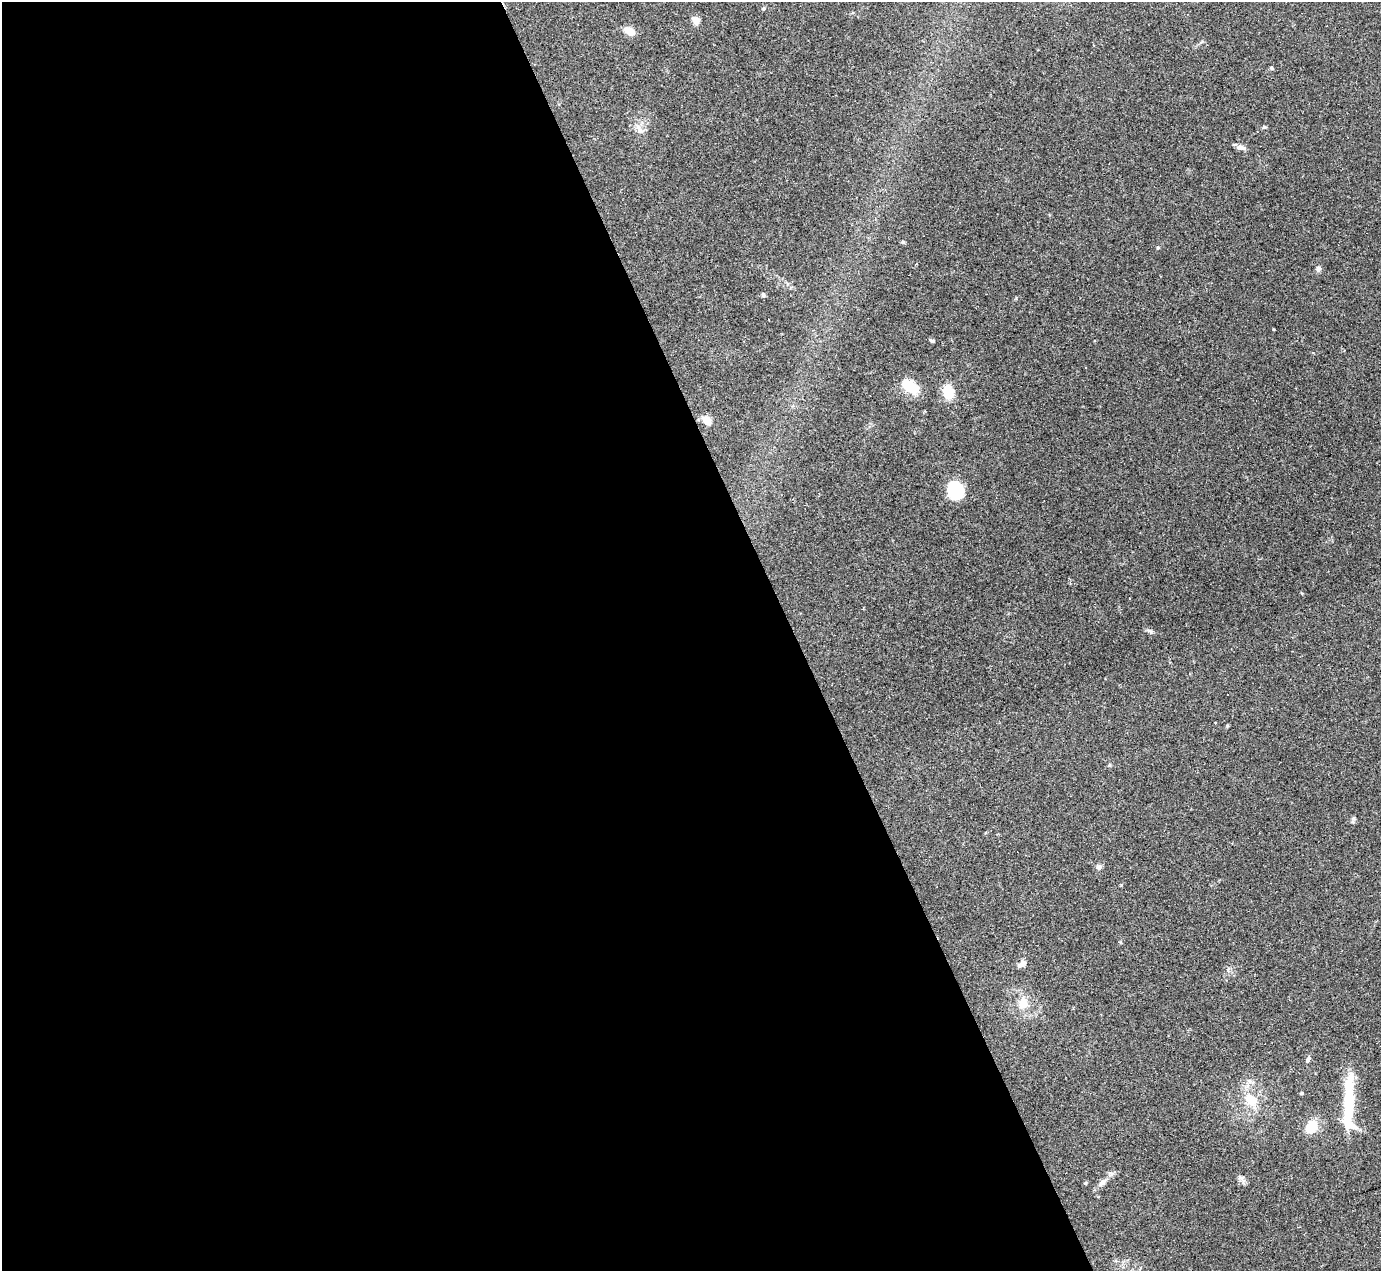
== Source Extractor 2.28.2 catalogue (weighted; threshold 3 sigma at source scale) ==
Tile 9 of 4 x 4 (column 1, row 3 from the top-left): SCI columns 1-1379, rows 1547-2815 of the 5517 x 5501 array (HDU 1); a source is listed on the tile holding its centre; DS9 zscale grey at full resolution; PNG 1383 x 1273 px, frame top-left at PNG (2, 2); no overlay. Shown black and unused: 58% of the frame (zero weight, under 2 of 3 exposures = <1% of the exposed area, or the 3 px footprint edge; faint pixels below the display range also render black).
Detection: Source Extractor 2.28.2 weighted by HDU 2 'WHT'; one run over the whole footprint, this tile lists its part. Background 0.109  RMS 0.0077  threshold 0.0347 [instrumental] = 3 sigma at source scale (4.5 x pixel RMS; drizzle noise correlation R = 1.50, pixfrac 1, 0.05/0.05 arcsec/px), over >= 5 px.
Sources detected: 35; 1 inside a brighter object's white glare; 4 cosmic-ray / hot-pixel residue — not listed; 2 inside a brighter listed object's ellipse — not listed separately; the other 28 listed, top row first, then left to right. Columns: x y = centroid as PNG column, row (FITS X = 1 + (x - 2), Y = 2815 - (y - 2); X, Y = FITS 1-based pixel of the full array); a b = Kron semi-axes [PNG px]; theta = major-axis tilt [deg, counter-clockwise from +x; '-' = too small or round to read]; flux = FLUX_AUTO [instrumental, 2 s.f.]
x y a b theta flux
763 9 6 4 17 1.1
696 22 13 7 74 3.3
629 31 11 7 -27 8.3
1272 68 5 4 - 0.84
640 130 14 8 -60 4.7
1241 147 11 6 -13 3.7
903 242 5 4 - 1
1318 269 8 6 45 1.8
763 295 6 5 - 1.3
932 340 5 4 - 1.4
1085 367 3 2 - 0.48
910 386 21 11 -35 17
948 392 15 11 -79 15
707 420 11 7 -48 6.5
955 490 18 16 -39 28
1150 631 9 4 -35 1.7
1354 818 10 4 70 1.4
1099 867 7 6 - 2.5
1022 964 12 7 41 3.6
1023 1003 14 12 66 9.5
1308 1059 9 5 63 2
1301 1093 4 4 - 1.1
1251 1100 22 14 -45 15
1348 1104 51 14 89 32
1311 1127 15 12 53 15
1240 1177 8 5 -18 2
1102 1182 12 7 42 3.9
1085 1183 4 4 - 0.78
Unlisted compact peaks at least as high as the median listed source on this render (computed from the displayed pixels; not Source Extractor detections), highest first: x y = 1158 247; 1264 127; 1227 726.